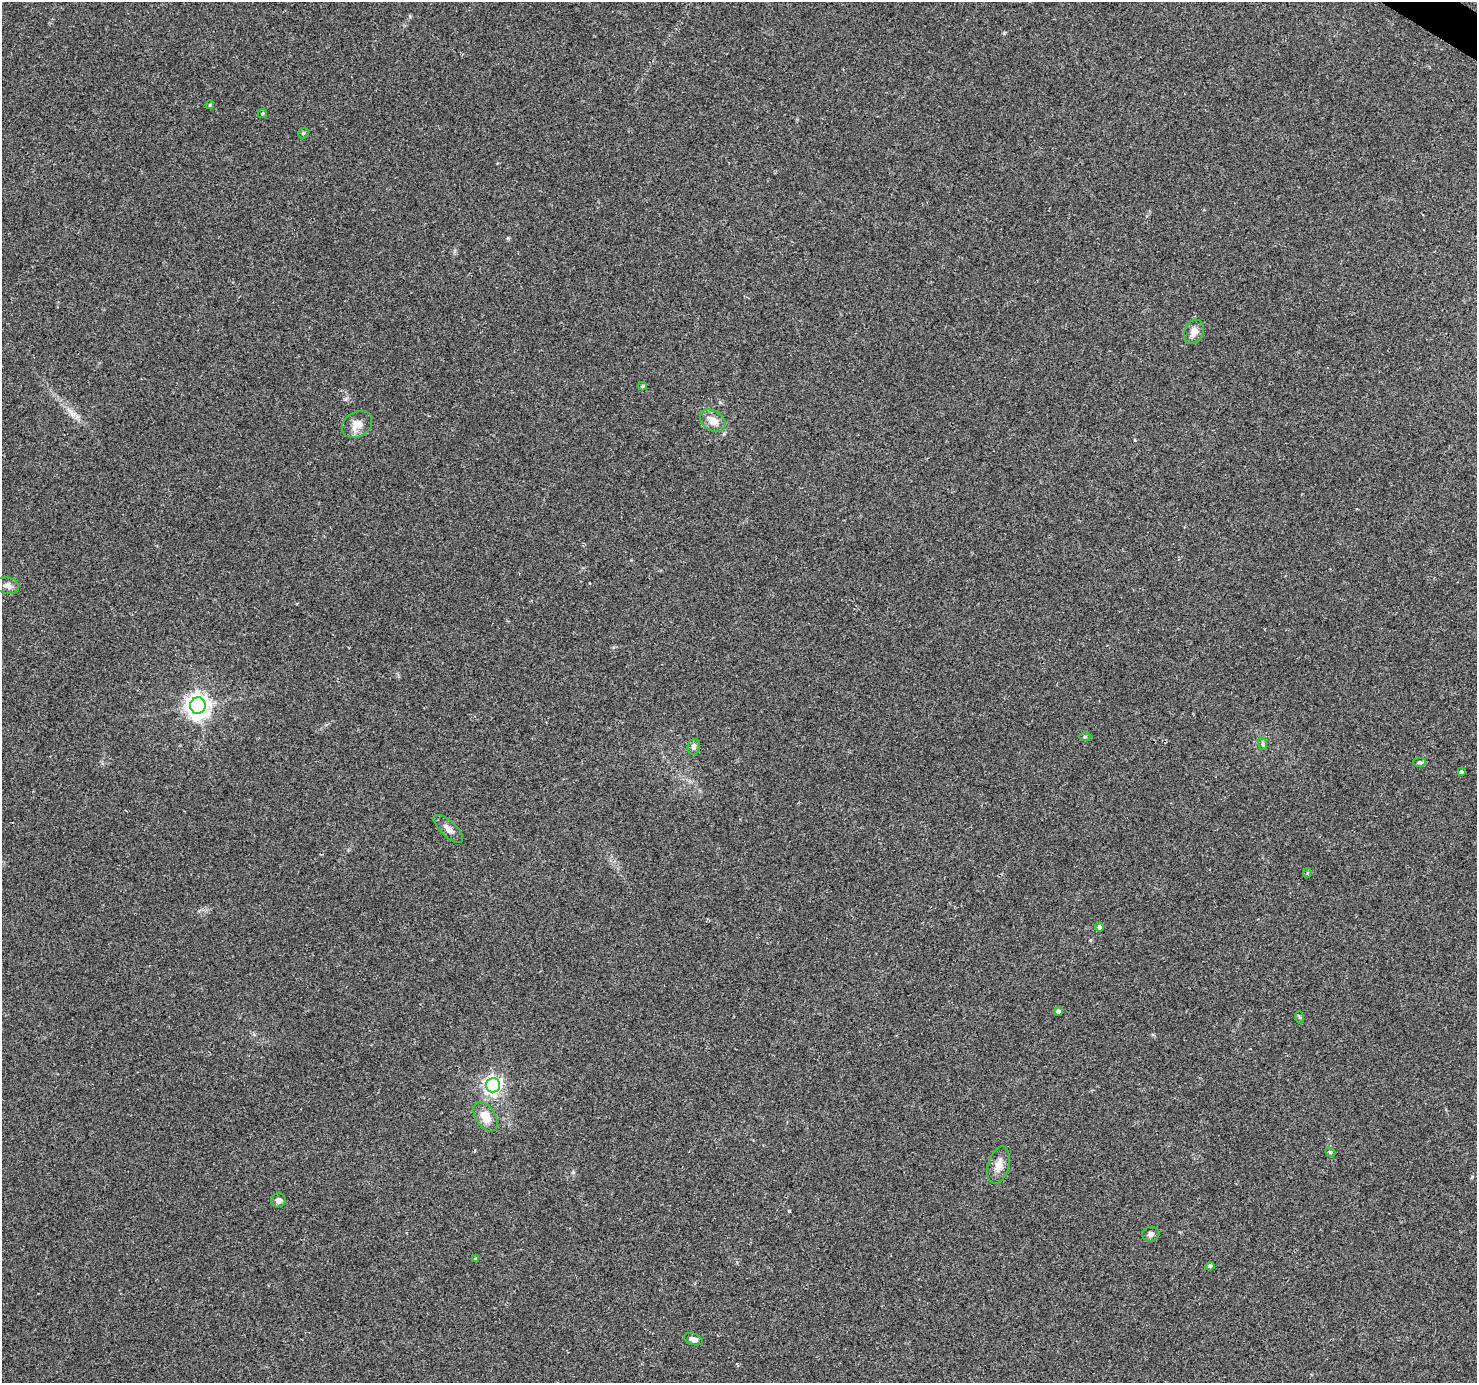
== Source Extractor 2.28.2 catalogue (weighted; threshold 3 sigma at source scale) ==
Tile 10 of 4 x 4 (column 2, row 3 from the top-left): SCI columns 1482-2956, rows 1637-3017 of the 5905 x 5969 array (HDU 1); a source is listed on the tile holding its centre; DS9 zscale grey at full resolution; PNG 1479 x 1385 px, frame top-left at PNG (2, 2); each listed source drawn as its Kron ellipse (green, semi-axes under 4 px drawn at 4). Shown black and unused: <1% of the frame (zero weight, under 2 of 3 exposures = <1% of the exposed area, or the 3 px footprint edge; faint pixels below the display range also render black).
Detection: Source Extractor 2.28.2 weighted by HDU 2 'WHT'; one run over the whole footprint, this tile lists its part. Background 0.047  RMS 0.0058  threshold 0.0262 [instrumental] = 3 sigma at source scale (4.5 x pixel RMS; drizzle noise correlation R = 1.50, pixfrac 1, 0.0396/0.0396 arcsec/px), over >= 5 px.
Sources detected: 28; all 28 listed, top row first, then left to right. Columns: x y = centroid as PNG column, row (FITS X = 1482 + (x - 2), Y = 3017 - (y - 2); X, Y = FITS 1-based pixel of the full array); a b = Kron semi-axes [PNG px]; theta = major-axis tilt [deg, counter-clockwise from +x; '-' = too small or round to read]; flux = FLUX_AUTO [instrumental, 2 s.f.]
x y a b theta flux
210 105 4 4 - 0.55
262 113 5 4 - 0.69
303 133 6 5 - 0.76
1194 332 13 9 63 4.3
643 386 4 3 - 0.64
713 421 14 10 -34 6.3
357 424 16 12 34 6.1
7 585 12 8 -13 2.7
198 706 8 8 - 450
1085 737 6 4 0 0.75
1263 744 6 4 -72 0.98
694 747 8 6 85 2.2
1419 762 6 4 1 0.96
1461 771 4 3 - 6.1
448 829 19 8 -43 3.6
1307 873 5 4 - 0.76
1099 927 4 4 - 1.6
1058 1012 4 4 - 1.7
1299 1017 6 4 -70 0.74
493 1085 7 7 - 220
485 1117 16 10 -58 9.2
1330 1152 5 4 - 0.77
999 1165 19 10 75 5.8
278 1200 7 7 - 2.5
1151 1234 8 7 - 1.8
475 1259 3 3 - 0.79
1210 1266 4 4 - 1.4
693 1339 10 5 -18 3.1